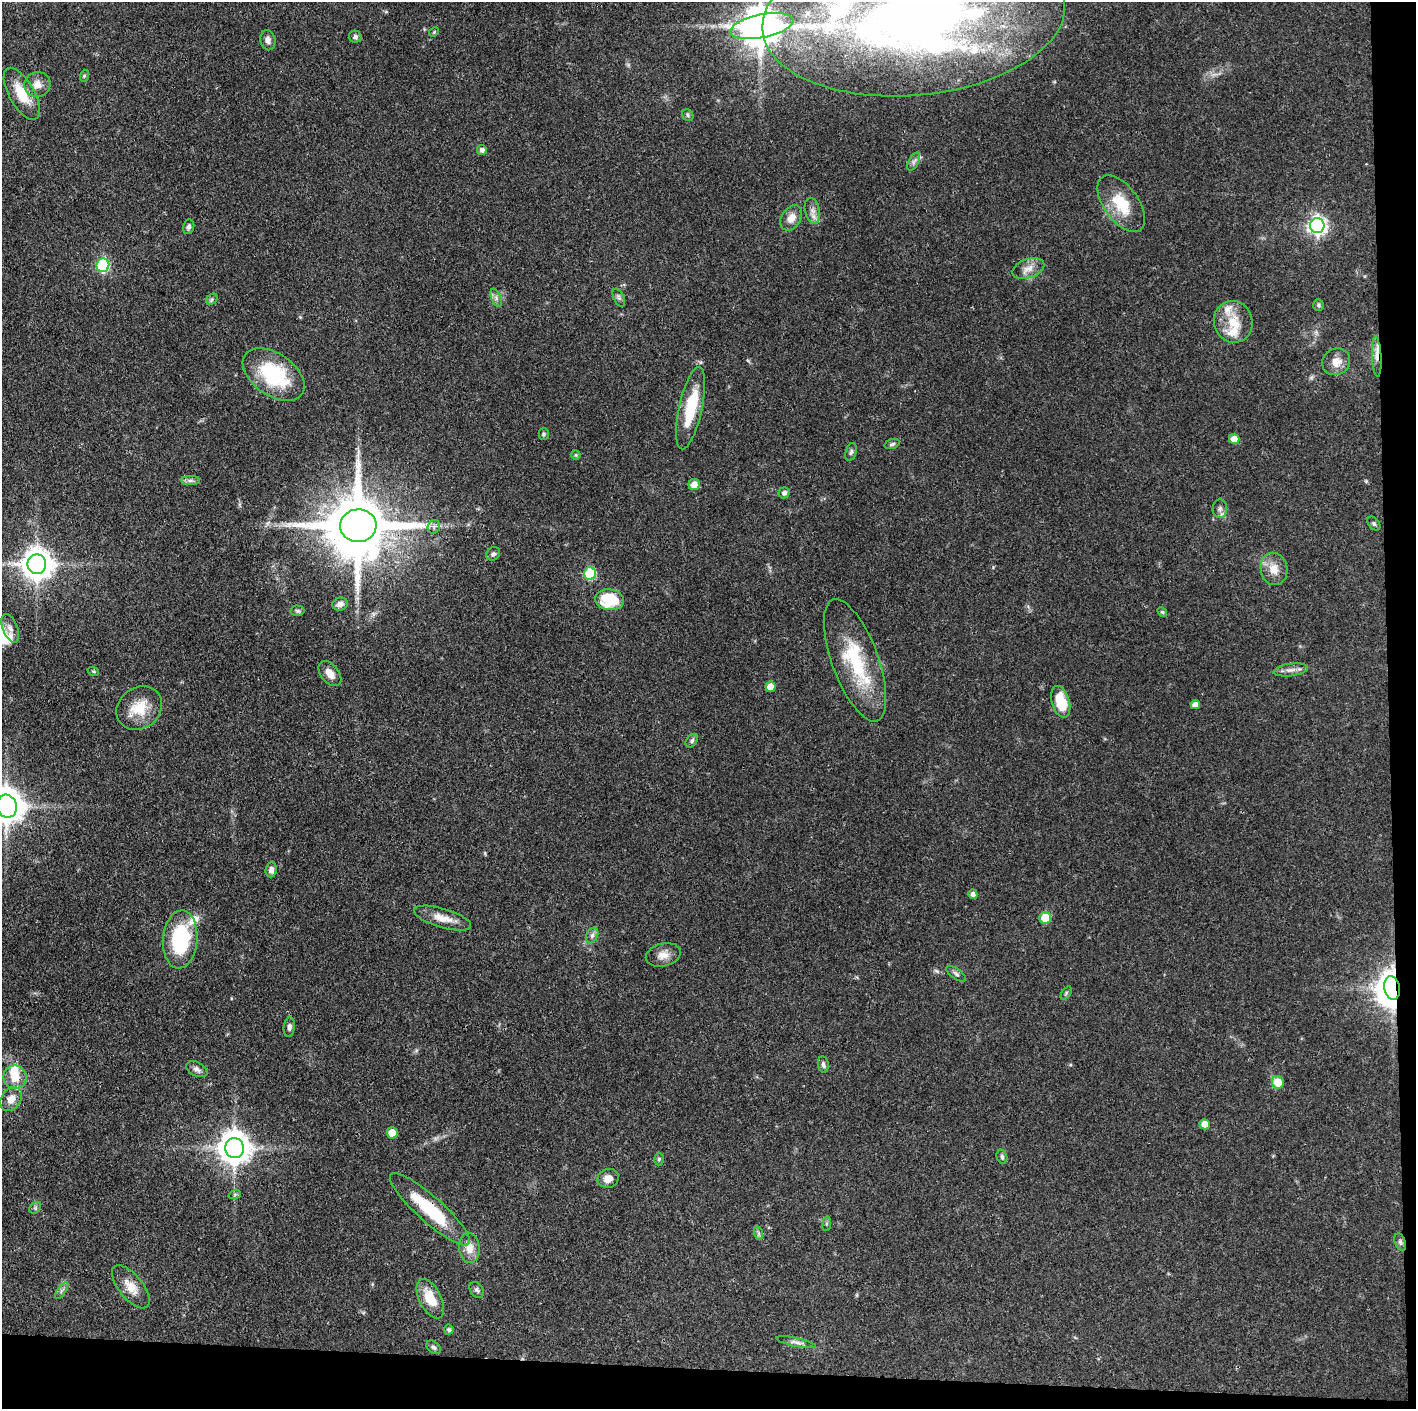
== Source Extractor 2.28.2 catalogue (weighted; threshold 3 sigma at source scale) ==
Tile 9 of 3 x 3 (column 3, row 3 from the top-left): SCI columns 2828-4241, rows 1-1407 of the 4241 x 4221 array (HDU 1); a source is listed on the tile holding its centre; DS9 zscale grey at full resolution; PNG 1418 x 1411 px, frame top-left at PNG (2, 2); each listed source drawn as its Kron ellipse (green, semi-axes under 4 px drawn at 4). Shown black and unused: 5% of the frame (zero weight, under 3 of 4 exposures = <1% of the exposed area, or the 3 px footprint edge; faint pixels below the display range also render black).
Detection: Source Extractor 2.28.2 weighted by HDU 2 'WHT'; one run over the whole footprint, this tile lists its part. Background 0.087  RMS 0.004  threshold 0.0179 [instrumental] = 3 sigma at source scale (4.5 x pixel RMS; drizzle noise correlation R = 1.50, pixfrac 1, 0.05/0.05 arcsec/px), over >= 5 px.
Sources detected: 104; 3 inside a brighter object's white glare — neither listed nor drawn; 7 inside a brighter listed object's ellipse — not listed separately; the other 94 listed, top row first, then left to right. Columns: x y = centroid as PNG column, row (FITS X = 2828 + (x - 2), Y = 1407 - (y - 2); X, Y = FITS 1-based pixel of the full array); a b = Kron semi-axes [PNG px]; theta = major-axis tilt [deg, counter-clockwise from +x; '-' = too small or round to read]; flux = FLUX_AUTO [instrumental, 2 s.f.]
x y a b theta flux
914 17 152 78 5 340
762 26 32 11 11 1400
434 32 5 4 - 0.45
355 37 6 6 - 1
268 40 10 7 -79 1.7
84 76 6 4 72 0.53
37 84 13 12 - 3.7
22 94 29 12 -60 10
688 115 6 5 - 0.76
482 150 5 5 - 1.3
914 162 10 5 63 1.2
1121 204 33 17 -55 13
812 211 13 7 -77 2.4
791 218 14 9 57 3.9
1317 226 7 7 - 160
189 227 7 5 78 1
103 265 7 6 - 46
1028 269 16 9 19 3.6
496 298 9 4 -68 1.3
619 298 10 5 -63 0.89
212 299 6 5 - 0.73
1318 305 6 5 - 0.6
1233 322 21 19 -75 9.9
1377 357 20 4 -87 2.7
1336 362 14 13 - 4.3
274 374 35 21 -35 29
691 408 42 11 78 17
544 434 5 5 - 0.62
1234 439 5 5 - 3.8
892 444 8 4 17 0.8
851 452 9 5 75 0.99
576 455 5 4 - 0.43
190 480 9 4 0 1.1
694 485 6 5 - 3.7
784 493 5 5 - 1.4
1220 509 9 7 86 1.5
1374 523 8 5 -50 0.77
358 526 18 16 -3 3700
434 527 7 6 - 1.1
493 554 7 6 - 1
37 564 9 9 - 680
1274 569 16 13 -79 5.1
590 573 6 6 - 31
609 600 14 10 -8 16
340 604 8 6 20 1.9
297 611 7 5 -2 0.74
1162 612 5 4 - 0.56
10 628 15 7 -68 2.3
855 660 65 23 -70 29
1291 670 17 6 7 2.3
93 671 6 3 -19 0.47
330 674 14 9 -51 3.6
770 687 5 5 - 4.4
1061 702 16 9 -73 13
1195 704 5 4 - 2.1
139 708 24 20 37 11
692 741 7 5 51 0.87
7 806 11 10 - 850
271 870 7 5 82 1.8
973 894 5 4 - 1.6
442 918 30 9 -16 5.6
1045 918 6 6 - 8.6
592 935 8 5 64 1.2
180 939 29 17 85 31
663 955 17 11 14 3.8
956 974 11 5 -35 1
1392 988 12 7 -80 770
1066 993 7 4 54 0.55
289 1027 10 5 83 1.4
823 1065 8 5 -82 1.1
197 1069 11 7 -27 1.7
15 1077 11 11 - 6.5
1278 1082 6 6 - 7.1
11 1099 13 9 56 3.7
1205 1124 5 5 - 4.7
392 1133 5 5 - 5.4
234 1148 10 9 - 710
1002 1157 7 5 -75 0.81
659 1159 6 5 - 0.67
608 1178 11 9 19 3.5
235 1194 6 4 19 0.52
35 1208 6 5 - 0.66
430 1209 52 13 -42 25
827 1224 7 4 82 0.63
758 1233 7 4 -72 0.78
1400 1242 9 5 -69 1
469 1248 15 10 -86 4.3
131 1287 26 12 -51 6.1
477 1290 8 6 -52 1
62 1291 10 4 55 1.1
430 1299 21 11 -64 9.2
449 1330 5 4 - 0.91
796 1342 20 4 -12 1.9
434 1347 8 5 -38 0.99
Overlapping masked pixels (flux is a lower limit): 4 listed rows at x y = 1377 357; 358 526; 1392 988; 430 1209
Isophote crosses this tile's border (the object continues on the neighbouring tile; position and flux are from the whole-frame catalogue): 3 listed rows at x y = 914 17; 762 26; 7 806